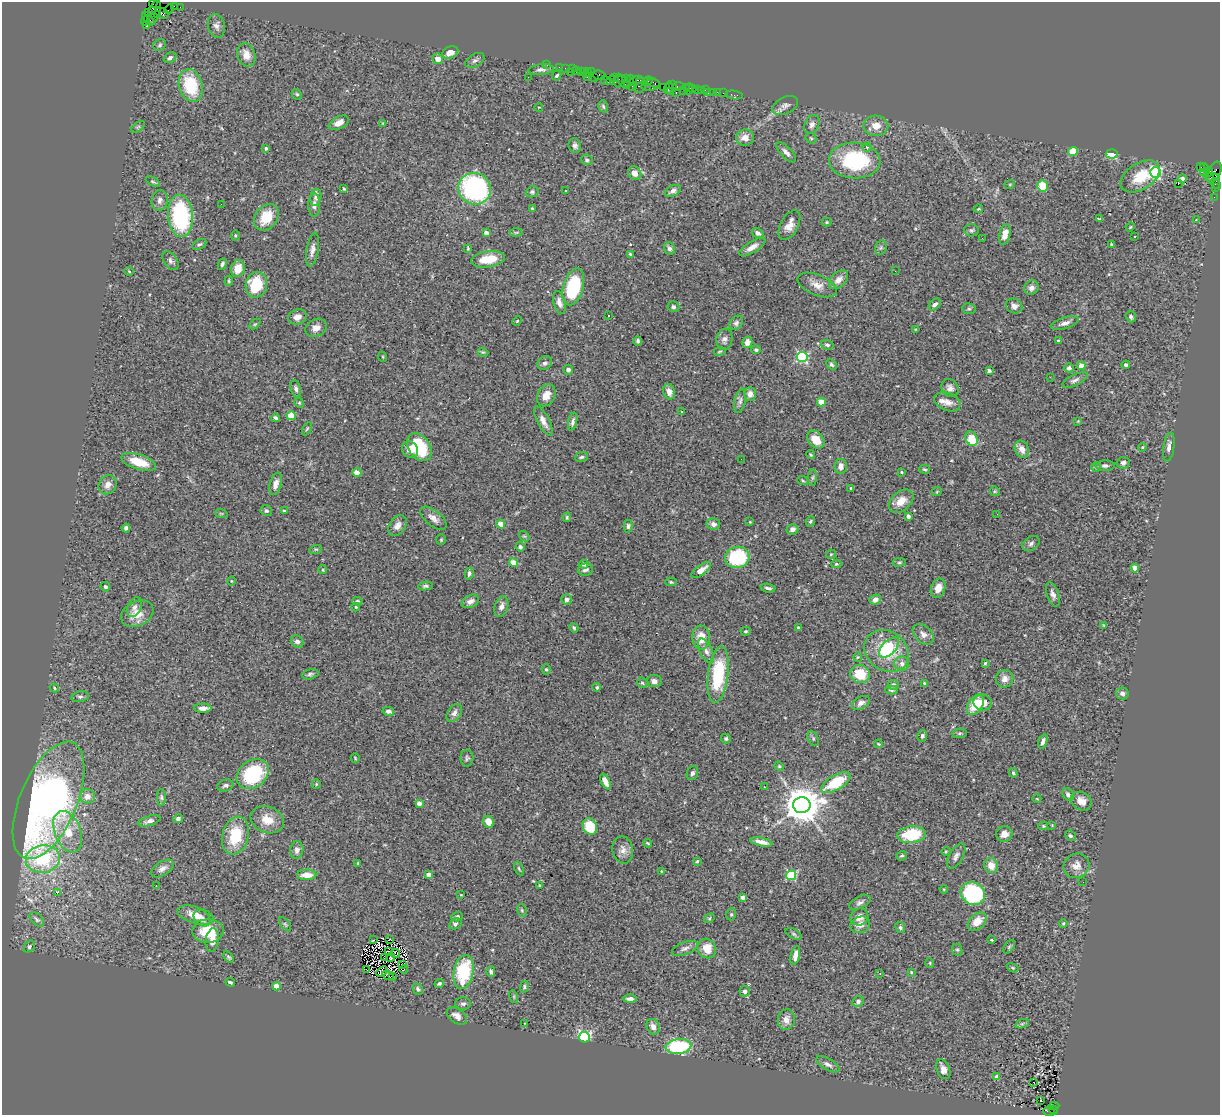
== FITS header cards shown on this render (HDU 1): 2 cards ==
NAXIS1  =                 1218
NAXIS2  =                 1113

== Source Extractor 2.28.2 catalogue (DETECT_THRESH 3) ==
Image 1218 x 1113 px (HDU 1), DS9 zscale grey, 1 PNG px = 1 image px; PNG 1222 x 1117 px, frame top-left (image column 1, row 1113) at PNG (2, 2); each listed source drawn as its Kron ellipse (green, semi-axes under 4 px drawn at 4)
Background 1.72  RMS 0.07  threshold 0.209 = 3 sigma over >= 5 px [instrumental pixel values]
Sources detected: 435; all 435 listed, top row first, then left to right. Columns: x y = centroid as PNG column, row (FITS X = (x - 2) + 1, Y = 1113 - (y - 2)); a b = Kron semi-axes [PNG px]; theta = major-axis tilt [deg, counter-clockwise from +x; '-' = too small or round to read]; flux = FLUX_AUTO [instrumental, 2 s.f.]
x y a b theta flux
153 3 4 3 - 90
174 6 4 2 - 88
180 7 2 2 - 27
169 9 6 2 45 110
149 13 3 3 - 76
154 13 13 5 71 880
162 13 7 5 -26 630
158 15 3 2 - 170
148 19 8 3 -50 400
145 21 4 3 - 210
146 26 3 3 - 180
216 26 12 8 -77 23
160 45 7 5 38 9.9
450 52 8 6 24 36
246 55 12 9 -71 46
170 58 6 5 - 12
438 59 5 5 - 52
475 60 10 6 29 15
547 65 2 2 - 33
559 67 2 2 - 62
565 68 2 2 - 46
541 69 13 5 5 17
572 69 3 2 - 72
576 70 3 2 - 110
570 72 2 2 - 200
581 72 3 2 - 100
584 72 3 3 - 70
587 72 3 2 - 95
591 72 2 2 - 74
599 75 6 5 - 170
557 76 5 3 - 7.2
528 77 2 2 - 4.2
587 77 3 2 - 100
614 77 4 2 - 95
594 78 3 3 - 220
627 79 3 3 - 150
605 80 5 2 - 200
611 80 5 2 - 26
637 80 7 2 7 320
618 81 7 3 84 480
629 81 6 3 60 260
647 81 6 3 21 130
624 82 8 4 -54 580
653 83 7 3 -28 320
191 85 17 12 -74 220
640 85 8 6 72 1300
650 85 9 6 14 450
672 85 3 3 - 100
632 86 2 2 - 68
678 86 6 3 11 190
663 87 2 2 - 89
686 87 2 2 - 120
668 88 6 3 74 170
689 89 5 3 - 210
693 89 2 2 - 85
697 89 3 2 - 150
683 90 3 2 - 130
701 90 2 2 - 41
705 90 2 2 - 21
670 92 4 2 - 170
718 92 3 2 - 47
676 93 3 2 - 250
708 93 2 2 - 24
713 93 3 2 - 74
723 93 2 2 - 59
297 94 5 4 - 7.2
734 95 8 4 -10 62
785 105 14 8 25 22
603 106 6 4 -73 8.6
539 107 4 2 - 2.9
339 123 11 6 26 33
383 123 3 3 - 3.4
812 125 10 7 62 21
876 126 12 10 -2 54
138 127 8 4 37 7.5
745 138 9 8 - 37
811 138 6 4 -44 6.8
575 146 7 6 - 15
867 147 4 4 - 8.5
266 148 4 4 - 11
1073 151 5 4 - 150
786 152 13 5 -47 23
1112 154 6 4 -4 140
587 160 6 5 - 11
855 161 26 18 -2 410
1200 167 3 2 - 390
1204 167 4 3 - 88
1155 172 5 5 - 590
1203 172 3 3 - 34
1209 172 4 3 - 810
1214 172 11 6 66 520
635 173 7 6 - 33
1140 176 21 13 33 120
1212 177 7 4 5 500
1216 178 4 3 - 210
1182 179 4 4 - 19
153 182 8 4 -31 6.8
1178 183 3 2 - 2.4
1010 184 5 3 - 4.5
1216 184 6 4 -46 190
1042 186 6 5 - 110
1215 188 3 2 - 69
344 189 3 3 - 5.4
475 189 16 15 - 900
565 191 3 2 - 14
673 191 8 5 27 20
532 192 6 5 - 9.2
316 197 9 5 83 18
1214 197 2 2 - 24
160 200 10 8 78 20
221 204 2 2 - 69
314 205 11 6 89 20
532 208 3 3 - 6.5
978 209 5 3 - 4.7
180 216 21 12 -85 530
266 217 14 11 53 110
1099 219 4 2 - 6.1
1196 220 4 4 - 6.1
827 222 5 4 - 5.4
789 225 16 8 62 45
1130 227 5 3 - 4.3
971 230 7 6 - 11
516 232 6 4 1 6.1
486 233 4 4 - 25
758 233 6 4 -33 14
1005 234 10 5 76 32
235 236 5 3 - 5
1134 236 3 3 - 5.3
982 238 3 2 - 4.5
199 244 7 5 28 11
1111 244 4 3 - 4
752 247 15 5 31 32
468 248 4 3 - 4.4
670 248 6 5 - 14
881 248 7 5 69 9
312 250 17 6 80 26
630 254 3 3 - 5.3
488 259 17 8 8 100
170 261 10 6 -55 15
222 264 6 4 66 11
238 269 8 7 - 66
129 271 4 4 - 5
895 271 3 2 - 7.5
838 280 11 7 44 38
229 281 5 3 - 5.1
256 285 13 10 79 180
817 285 21 10 -22 45
573 287 19 10 74 300
1031 288 7 7 - 20
559 302 12 6 -76 24
935 304 7 4 42 16
1014 306 8 7 - 21
673 307 6 5 - 13
969 309 7 5 -11 8.3
609 315 3 2 - 7.8
1131 316 6 5 - 11
297 317 9 7 17 31
517 321 5 3 - 4.2
736 323 8 6 50 12
1065 323 14 5 17 23
255 324 6 4 43 6
316 328 11 8 26 32
916 329 4 3 - 3.9
724 339 11 8 79 20
638 341 4 4 - 9.1
1058 341 3 3 - 7.9
747 342 6 5 - 29
827 345 6 4 -18 11
756 350 5 4 - 9.2
483 352 5 4 - 6
720 352 6 3 10 5.3
383 357 5 3 - 4
802 357 5 5 - 520
545 363 8 6 31 16
831 364 6 4 -43 9.2
1126 365 4 3 - 9.6
1081 366 4 4 - 79
1069 368 5 4 - 15
568 370 5 5 - 15
989 371 4 3 - 8.9
1050 377 3 2 - 4.3
1075 380 14 5 27 17
950 388 9 8 - 22
296 389 9 5 -75 14
669 392 8 6 -71 35
750 394 7 6 - 30
546 395 11 8 63 49
740 401 12 5 78 16
821 402 4 4 - 90
947 402 14 9 -21 36
299 403 5 4 - 6.1
681 412 3 2 - 4.7
291 416 4 4 - 140
275 418 4 3 - 9
543 421 16 6 -62 31
1078 421 4 3 - 3.5
573 422 9 4 78 16
307 429 7 4 62 6.5
972 439 7 5 -61 140
816 440 10 7 -47 78
419 447 15 10 -56 230
1142 447 4 4 - 5
1169 447 15 5 82 22
1022 449 9 7 -65 37
410 450 9 7 -50 41
811 455 5 3 - 4.6
582 457 6 4 7 8.5
741 459 2 2 - 6.7
139 462 18 7 -18 100
1123 463 6 5 - 15
841 466 7 6 - 27
1105 466 9 5 0 12
1096 467 5 5 - 6
925 469 5 3 - 6.4
901 472 3 3 - 3.7
357 473 4 4 - 63
813 477 8 4 89 8.8
803 481 6 3 -20 6.4
276 484 11 6 74 29
108 485 10 8 56 28
851 488 4 3 - 7.2
937 491 5 3 - 3.8
995 491 5 4 - 5.8
901 501 14 9 40 55
266 511 6 5 - 11
284 511 4 3 - 10
221 513 6 4 -18 5
997 514 2 2 - 5.1
908 516 3 3 - 17
567 517 5 3 - 7.5
433 518 15 7 -39 32
810 521 5 4 - 7.1
750 522 4 3 - 3.6
501 524 4 4 - 75
713 524 7 6 - 20
397 526 11 8 55 28
628 526 6 4 -90 9.1
126 528 4 4 - 9.8
792 529 6 5 - 22
524 536 6 4 -41 6.4
441 540 5 4 - 5.8
1031 543 9 6 33 15
520 547 5 4 - 12
316 549 6 4 17 5.2
831 554 5 4 - 6.1
737 557 12 10 12 330
899 562 7 3 8 6.4
513 563 4 4 - 89
584 564 4 4 - 21
836 564 5 4 - 4.8
1135 568 4 4 - 73
585 569 7 6 - 13
323 570 4 3 - 4.2
701 570 12 5 37 43
469 573 6 4 79 11
231 581 5 3 - 3.8
671 582 5 4 - 6.6
425 586 7 4 6 9.2
105 587 5 4 - 7.9
768 588 7 3 -10 12
938 588 10 7 69 46
1053 594 12 6 -71 22
567 599 5 5 - 16
875 599 6 5 - 26
357 601 5 4 - 8.3
470 601 9 6 26 23
501 606 11 6 74 24
134 607 10 6 66 19
356 607 4 3 - 6.3
137 614 17 12 28 65
1104 625 3 3 - 3.5
574 628 5 4 - 7.5
798 628 4 3 - 16
746 631 5 4 - 5.8
923 634 12 8 -44 25
701 638 12 9 -87 73
297 642 7 5 -37 15
889 647 12 7 46 65
706 651 13 6 -63 27
887 651 24 19 -35 220
858 657 5 4 - 5.2
985 663 3 3 - 6.3
902 664 7 7 - 19
546 669 5 4 - 6.9
310 674 8 5 13 10
860 674 10 9 - 120
718 675 28 10 83 300
1004 679 9 8 - 36
654 681 7 6 - 20
642 683 6 4 -43 6.9
924 683 3 3 - 4.2
893 685 5 4 - 9.7
597 687 4 4 - 7.6
54 688 5 4 - 4.9
891 690 6 4 -3 7.7
1122 693 6 6 - 17
80 697 8 5 11 11
861 703 9 6 28 23
983 703 9 8 - 46
975 705 11 7 58 100
203 708 9 4 0 28
388 711 6 4 -12 15
454 713 10 6 54 19
960 733 7 4 7 7.5
922 736 5 5 - 10
726 739 5 4 - 7.9
813 739 7 5 -64 10
1043 741 7 4 70 19
878 744 4 3 - 5.5
355 758 5 2 - 4.1
467 758 8 6 87 11
779 766 5 4 - 4.9
692 773 7 5 65 12
1013 773 5 4 - 11
253 774 17 13 38 330
605 782 8 4 -66 33
836 782 16 7 31 220
316 784 5 4 - 5.8
225 785 8 6 15 12
764 787 3 2 - 4.5
1068 795 7 5 -55 14
87 796 7 7 - 36
161 797 8 4 -89 9.7
1037 799 4 3 - 3.1
49 800 63 28 67 2400
1081 801 11 8 -30 45
419 803 4 4 - 27
802 805 8 8 - 12000
178 818 5 4 - 12
267 820 17 13 -21 72
149 821 11 5 17 19
489 822 6 5 - 56
1052 825 3 3 - 3.4
1043 826 5 4 - 6.2
590 827 8 7 - 150
68 832 21 13 -68 100
1004 834 8 8 - 35
911 835 14 8 6 210
235 836 19 13 75 180
1070 836 5 4 - 7.7
762 842 11 4 -13 32
647 843 4 3 - 4.8
297 850 9 6 82 19
623 850 14 10 -78 32
946 851 4 3 - 4.1
902 856 5 4 - 8.2
956 856 14 7 59 21
43 859 17 14 11 280
697 861 4 3 - 5.1
358 864 3 2 - 5.1
991 866 8 7 - 49
1076 866 13 12 - 42
162 868 12 7 32 25
519 869 7 4 -63 6.6
661 871 3 2 - 2.9
307 875 9 5 0 50
429 875 4 4 - 38
791 875 5 5 - 370
1083 882 2 2 - 4.3
539 885 4 3 - 4.4
156 886 3 2 - 6
944 889 4 3 - 4.4
57 893 4 3 - 34
973 893 12 11 - 500
461 895 3 2 - 2.9
743 897 4 4 - 14
860 902 12 6 26 17
522 910 6 4 -70 6.5
731 914 6 5 - 7.4
196 915 19 8 -16 64
457 917 6 4 20 9.6
859 917 9 8 - 29
202 918 9 7 -45 26
709 918 6 4 31 6
37 919 9 5 -46 11
977 922 11 7 45 54
1063 923 4 3 - 5.9
285 924 8 4 -54 7.6
455 924 6 5 - 11
860 925 10 8 25 27
900 927 6 4 -62 7.8
208 931 15 12 2 130
794 934 9 4 -27 9.8
390 939 2 2 - 4
212 940 12 6 81 41
373 940 3 2 - 5.3
991 940 3 3 - 6.7
29 947 7 5 53 8.2
1009 947 7 5 54 7
685 948 14 6 20 19
707 948 10 9 - 73
957 950 6 5 - 7.4
388 952 3 2 - 4
396 953 5 2 - 6.3
795 955 9 4 77 30
229 957 6 4 -53 8.8
391 957 4 2 - 3.7
384 958 2 2 - 3.1
930 963 5 3 - 4
403 964 3 2 - 3.9
1013 968 6 4 -32 5.7
366 969 2 2 - 4.4
404 969 4 2 - 2.2
382 972 6 3 41 9.3
463 972 17 10 80 270
491 972 5 4 - 9.8
911 972 3 3 - 4.3
880 973 4 2 - 2.9
388 975 6 2 -29 3.1
393 976 3 2 - 57
230 982 5 3 - 8.9
439 983 5 4 - 11
276 986 4 4 - 81
524 987 6 4 81 8
418 989 6 5 - 9.6
745 991 5 5 - 12
514 997 6 4 -73 6.2
630 999 7 3 0 15
858 1001 6 5 - 14
463 1004 8 6 0 13
457 1016 11 7 -35 30
786 1020 10 8 82 33
525 1023 3 2 - 2.5
1022 1024 7 4 19 9.2
653 1027 8 6 -62 29
584 1037 5 5 - 870
678 1046 13 7 6 350
828 1064 13 5 -29 19
943 1069 10 6 -69 30
997 1077 4 4 - 45
1034 1082 3 2 - 56
1040 1101 2 2 - 5.3
1054 1106 5 2 - 530
1054 1110 4 3 - 120
1049 1111 6 5 - 360
At the frame edge (FLAGS 8, measured only in part): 1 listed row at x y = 153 3